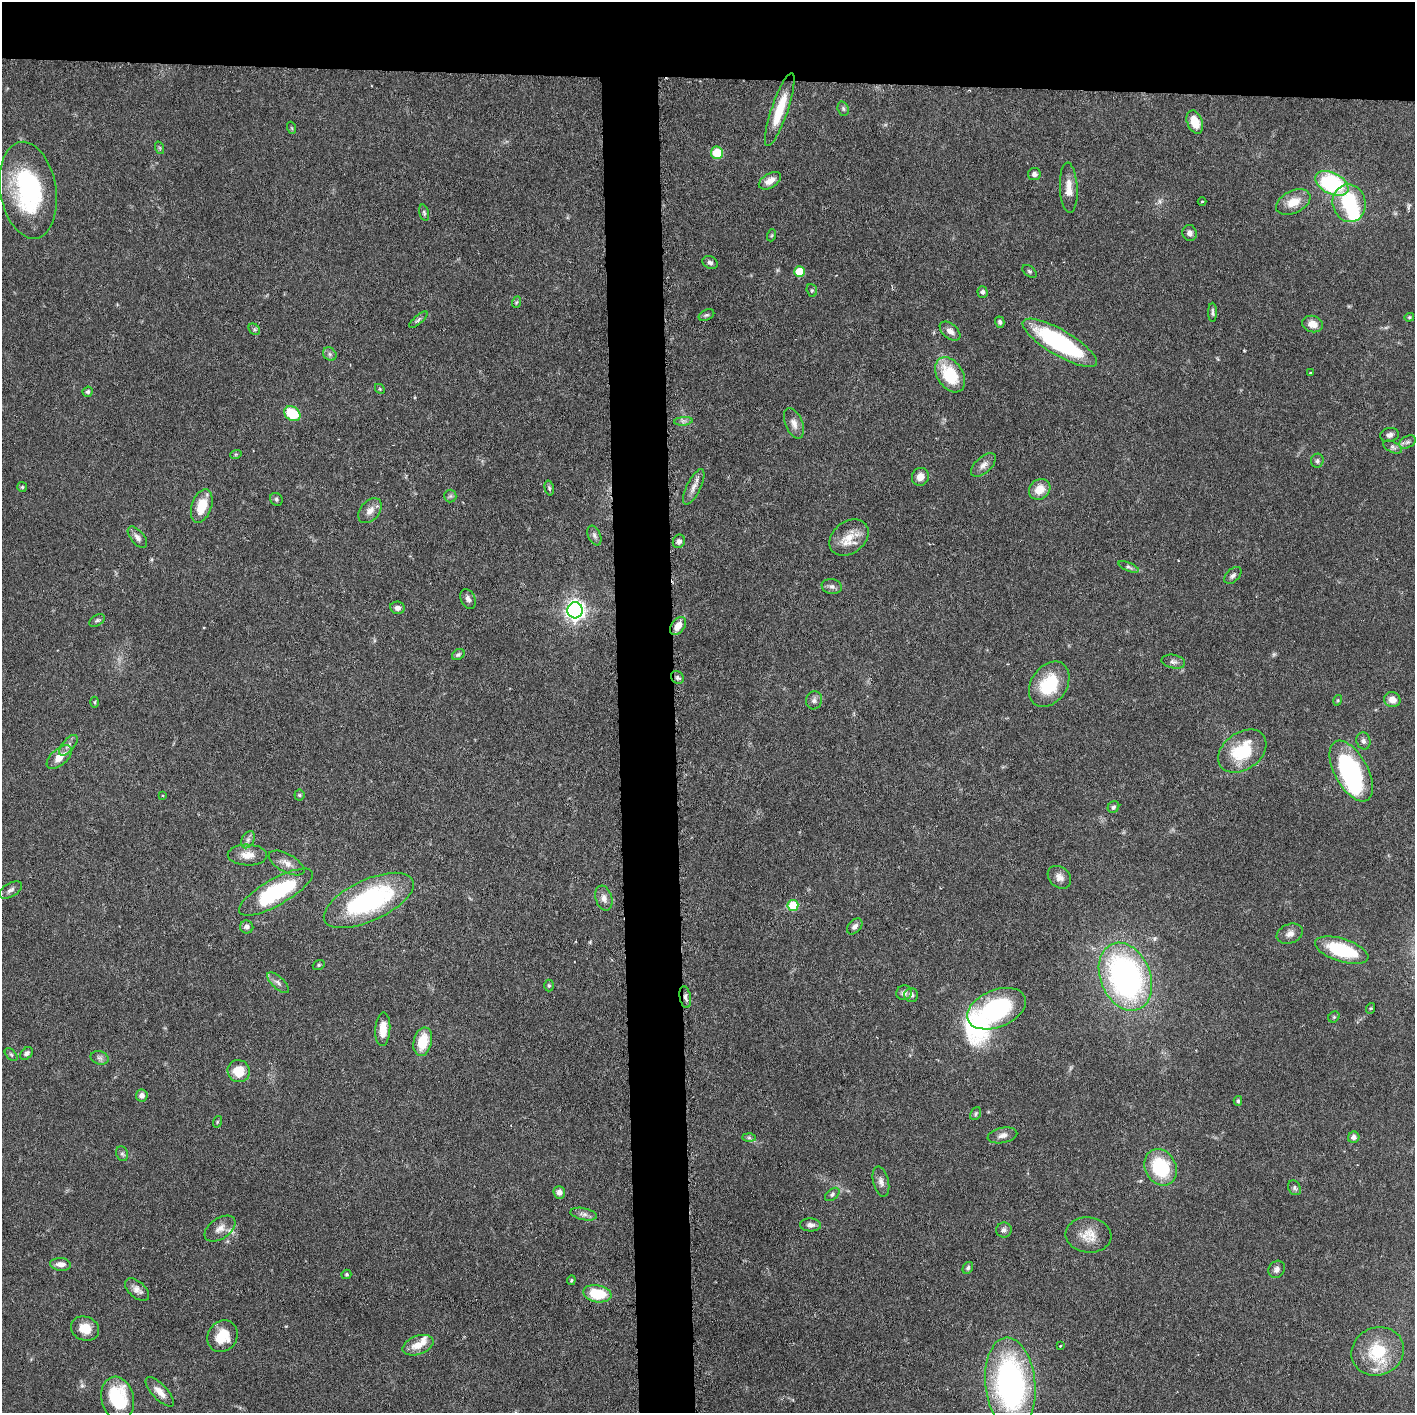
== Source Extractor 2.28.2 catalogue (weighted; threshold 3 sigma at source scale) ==
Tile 2 of 3 x 3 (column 2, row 1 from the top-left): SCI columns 1432-2844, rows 2826-4236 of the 4276 x 4236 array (HDU 1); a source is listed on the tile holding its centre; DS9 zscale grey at full resolution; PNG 1417 x 1415 px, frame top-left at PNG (2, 2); each listed source drawn as its Kron ellipse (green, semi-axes under 4 px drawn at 4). Shown black and unused: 9% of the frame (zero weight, under 3 of 6 exposures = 1% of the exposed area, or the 3 px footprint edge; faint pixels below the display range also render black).
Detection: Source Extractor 2.28.2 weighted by HDU 2 'WHT'; one run over the whole footprint, this tile lists its part. Background 0.0621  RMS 0.0029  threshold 0.012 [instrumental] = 3 sigma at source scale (4.09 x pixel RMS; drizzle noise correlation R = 1.36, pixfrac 0.8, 0.05/0.05 arcsec/px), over >= 5 px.
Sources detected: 152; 2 too faint to see at this stretch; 2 inside a brighter object's white glare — neither listed nor drawn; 3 inside a brighter listed object's ellipse — not listed separately; the other 145 listed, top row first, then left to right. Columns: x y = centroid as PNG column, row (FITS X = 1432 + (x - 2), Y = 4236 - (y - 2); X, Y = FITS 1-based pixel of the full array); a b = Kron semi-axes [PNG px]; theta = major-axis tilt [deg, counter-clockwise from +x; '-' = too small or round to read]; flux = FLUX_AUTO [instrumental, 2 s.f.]
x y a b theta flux
843 109 7 5 -70 0.59
780 110 38 8 71 8.2
1195 122 12 7 -68 4.4
292 128 6 4 -71 0.34
160 148 6 4 -71 0.39
717 153 6 6 - 8.3
1034 174 6 6 - 0.94
770 181 12 7 32 2.4
1332 183 18 10 -27 30
1069 188 25 9 -87 3.3
28 190 49 28 -81 35
1202 201 4 3 - 0.25
1293 202 18 11 26 4.2
1349 203 19 16 -77 14
424 213 8 4 -75 0.56
1190 233 8 7 - 1.1
772 235 6 4 71 0.37
710 262 8 6 -25 0.78
799 271 5 5 - 7
1029 271 8 5 -37 0.53
812 290 6 5 - 0.4
983 292 5 5 - 0.68
517 302 6 3 69 0.35
1213 312 9 4 -89 0.69
706 315 8 5 25 0.54
1409 317 5 4 - 0.37
418 320 11 4 41 0.67
1000 322 6 4 -74 0.63
1313 324 10 8 -14 3
254 329 6 5 - 0.52
950 331 12 7 -40 1.6
1060 343 42 12 -30 36
330 354 7 6 - 0.77
1310 373 3 2 - 0.31
950 375 19 13 -57 13
380 389 5 4 - 0.32
88 392 5 5 - 0.64
292 414 9 7 -36 10
683 421 9 4 5 0.77
794 423 16 8 -67 2
1390 435 9 7 11 0.99
1407 442 9 5 26 0.79
1393 447 10 5 -25 0.8
236 454 6 3 18 0.29
1317 461 7 6 - 0.66
983 465 15 8 42 1.7
920 477 9 8 - 2.1
22 487 5 5 - 0.37
694 487 19 7 64 2
549 488 7 4 -76 0.52
1040 489 11 9 37 4.1
450 496 6 6 - 0.62
276 499 7 6 - 0.56
202 506 17 10 72 6.9
370 511 14 9 50 2.2
594 535 10 6 -66 0.86
137 537 13 6 -50 1.3
849 537 21 16 37 5.3
679 541 7 6 - 0.98
1129 567 11 4 -23 0.67
1233 575 10 6 43 0.93
832 586 10 7 -11 1
468 599 10 7 -64 1.1
397 608 7 6 - 1.3
575 610 8 7 - 130
97 620 8 5 30 0.56
678 626 10 6 52 3.4
458 655 7 5 32 0.6
1173 662 12 6 -11 1.1
677 677 7 6 - 0.73
1049 684 24 18 56 13
814 700 9 8 - 1
1338 700 5 3 - 0.29
1392 700 8 7 - 2.5
95 702 5 3 - 0.31
1363 741 8 7 - 0.89
68 745 12 6 50 1.2
1242 751 26 18 36 14
59 757 15 8 41 3.8
1351 771 33 16 -61 36
163 795 4 3 - 0.27
299 795 5 5 - 0.43
1113 807 6 5 - 0.56
248 840 9 6 63 0.89
247 855 20 10 -1 3.2
286 863 20 9 -28 2.3
1059 877 13 10 -41 1.8
11 890 13 6 31 1.1
276 892 41 13 29 29
604 898 13 8 -72 1.7
369 900 49 20 25 43
793 905 5 5 - 8.3
855 926 9 6 46 1.1
247 927 6 6 - 1.1
1290 934 13 9 21 1.8
1342 950 28 11 -18 17
319 965 6 4 21 0.39
1125 977 35 25 -67 87
278 983 14 6 -42 1.2
549 985 6 4 -89 0.47
904 993 8 7 - 1
911 995 7 6 - 0.87
685 997 11 5 -80 1.1
1371 1008 5 3 - 0.29
996 1009 31 18 22 36
1334 1017 6 5 - 0.43
383 1029 17 7 86 3.9
423 1042 14 9 77 7.4
27 1053 7 5 42 0.79
11 1055 8 4 -44 0.45
100 1058 9 6 -15 0.93
239 1071 11 11 - 5.9
142 1095 6 6 - 1.1
1238 1101 5 4 - 0.41
976 1114 7 5 58 0.48
217 1122 6 3 72 0.32
1002 1135 15 7 12 1.6
1354 1137 6 5 - 1.3
749 1138 7 4 -1 0.56
122 1154 8 6 -68 0.62
1161 1167 19 15 -62 15
881 1182 15 7 -76 1.5
1294 1188 8 6 -60 0.66
559 1192 6 6 - 1.6
832 1194 8 5 39 0.65
584 1214 13 6 -11 1.3
810 1225 10 6 -3 1.2
220 1228 17 10 34 2.2
1004 1230 7 7 - 0.95
1088 1235 23 17 -6 4.8
60 1264 10 6 -4 1.7
968 1268 6 5 - 0.55
1277 1269 9 7 53 1.1
346 1274 5 4 - 0.4
571 1280 5 3 - 0.33
137 1290 14 8 -42 1.6
597 1294 14 8 -10 11
85 1329 14 12 -22 3.9
222 1336 17 14 52 6.4
418 1345 16 9 20 3.8
1060 1346 3 2 - 0.26
1378 1351 27 24 25 12
1010 1384 46 25 -84 74
160 1392 19 7 -47 2.6
118 1399 22 16 -77 16
Overlapping masked pixels (flux is a lower limit): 1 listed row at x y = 685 997